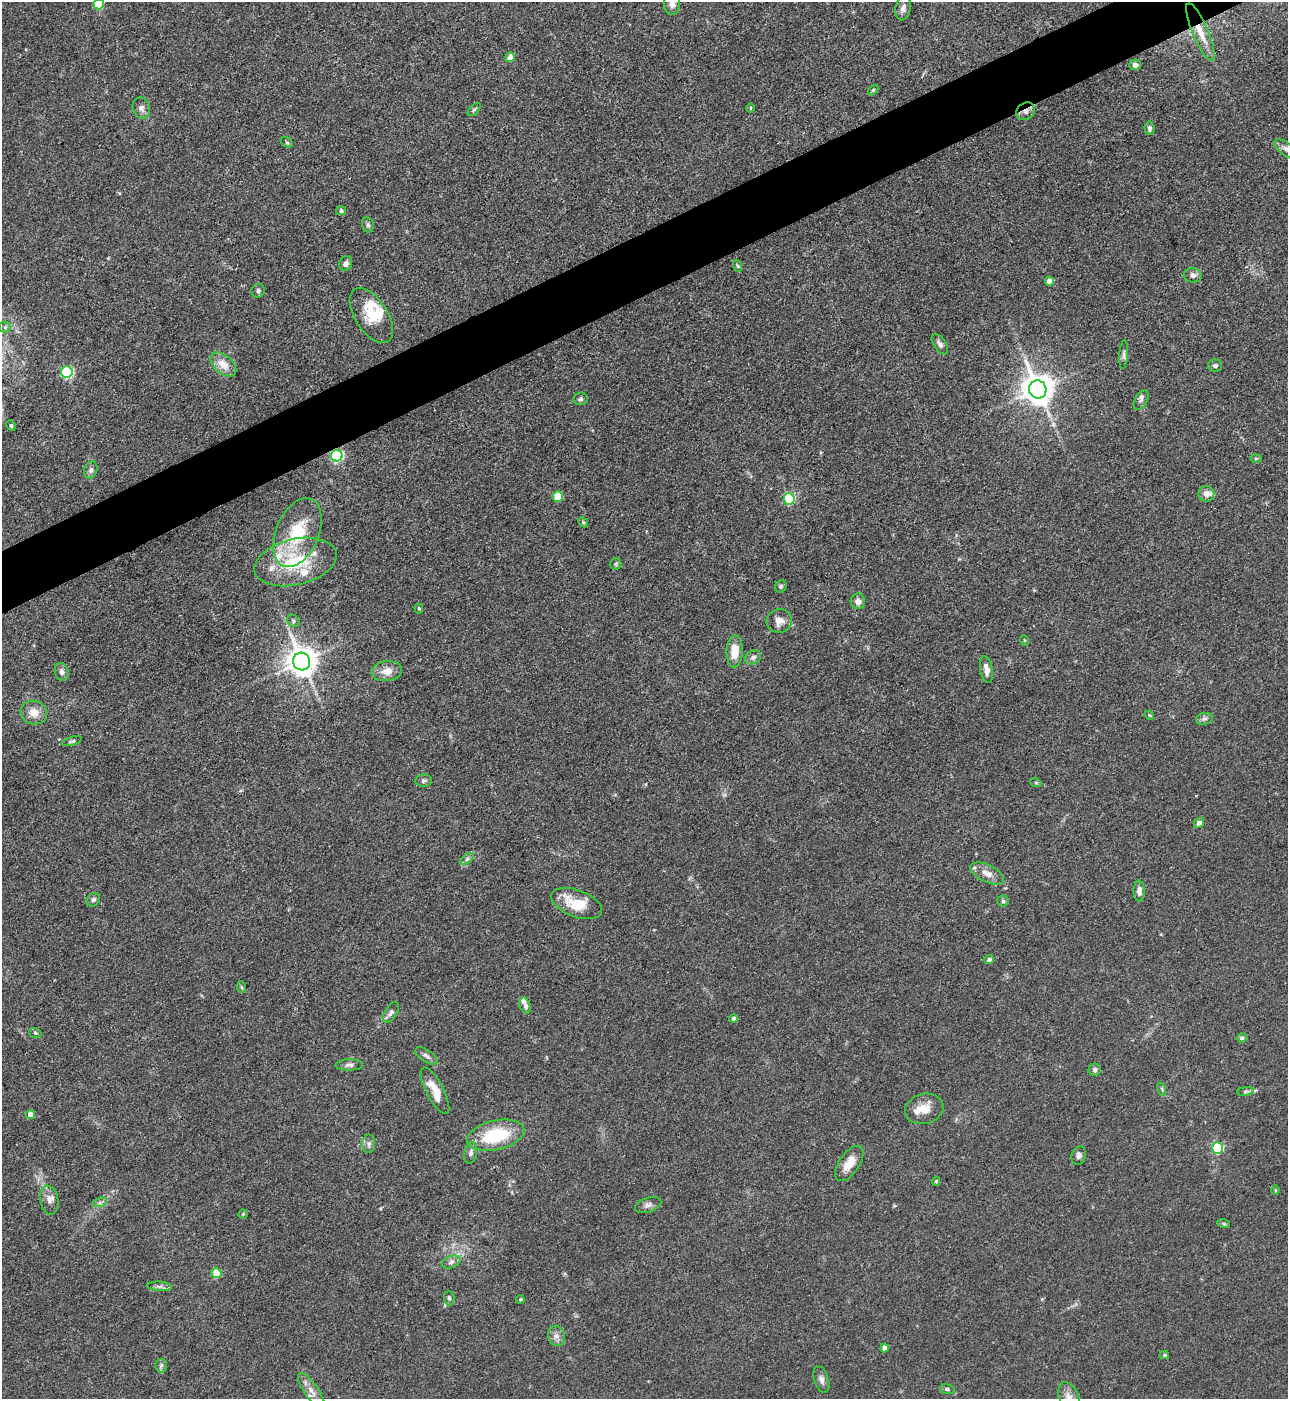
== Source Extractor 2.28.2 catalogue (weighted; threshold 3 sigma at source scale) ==
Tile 10 of 4 x 4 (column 2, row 3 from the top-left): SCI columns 1572-2857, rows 1399-2795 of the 5581 x 5590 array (HDU 1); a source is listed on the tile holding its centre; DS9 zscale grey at full resolution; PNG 1290 x 1401 px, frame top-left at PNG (2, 2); each listed source drawn as its Kron ellipse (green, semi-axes under 4 px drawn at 4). Shown black and unused: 4% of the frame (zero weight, under 3 of 4 exposures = <1% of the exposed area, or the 3 px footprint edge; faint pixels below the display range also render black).
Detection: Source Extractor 2.28.2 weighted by HDU 2 'WHT'; one run over the whole footprint, this tile lists its part. Background 0.0534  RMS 0.0055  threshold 0.0246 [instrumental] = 3 sigma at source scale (4.5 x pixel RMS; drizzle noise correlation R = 1.50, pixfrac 1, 0.05/0.05 arcsec/px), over >= 5 px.
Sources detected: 117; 9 inside a brighter listed object's ellipse — not listed separately; the other 108 listed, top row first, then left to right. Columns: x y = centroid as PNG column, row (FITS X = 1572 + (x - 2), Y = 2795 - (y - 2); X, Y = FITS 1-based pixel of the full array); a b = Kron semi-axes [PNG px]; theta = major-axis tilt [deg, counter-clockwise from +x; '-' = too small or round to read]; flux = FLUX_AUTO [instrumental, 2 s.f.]
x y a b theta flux
99 4 5 5 - 26
672 4 11 8 88 3.2
903 8 12 7 79 3.1
1200 32 31 7 -67 9.1
510 57 5 4 - 6
1135 65 5 5 - 2.7
873 90 6 4 46 0.72
141 108 11 8 -69 2.7
750 108 5 3 - 0.52
474 110 8 4 46 0.98
1026 111 10 8 35 2.6
1149 128 7 5 -85 1.5
287 142 6 4 -32 0.75
1286 149 14 6 -36 2.3
341 211 5 4 - 1.2
368 225 8 5 -76 1.4
346 263 7 6 - 1.9
738 266 6 4 -70 0.77
1193 275 9 7 -8 2.2
1049 281 4 4 - 5.2
258 291 7 6 - 1.3
371 315 31 16 -57 14
5 327 5 5 - 0.9
940 344 12 6 -56 2.2
1124 355 14 4 86 1.4
223 364 15 9 -40 7.5
1215 366 7 6 - 1.4
67 372 6 6 - 66
1038 389 9 8 - 950
581 399 7 6 - 1.2
1141 400 11 6 61 1.8
11 426 5 3 - 0.67
337 456 6 5 - 97
1256 458 6 4 1 0.69
91 470 9 6 71 1.7
1206 494 8 8 - 3
558 497 5 5 - 15
789 499 5 5 - 50
583 522 5 4 - 0.72
297 533 36 21 67 27
295 562 42 23 13 35
616 564 6 5 - 0.83
781 586 6 5 - 1.1
858 601 8 7 - 2.6
419 609 5 4 - 0.83
293 621 7 5 -47 1.1
779 621 12 12 - 4.5
1024 640 5 3 - 0.5
735 651 16 8 88 10
753 657 8 6 28 1.7
302 662 9 8 - 870
986 669 13 6 -79 4
387 671 15 10 8 5.8
62 672 9 6 -75 2
34 712 13 11 -21 6.5
1149 715 5 3 - 0.56
1204 719 8 6 14 1.6
72 741 10 4 17 1
424 781 8 6 5 1.3
1036 783 6 3 -19 0.59
1199 823 5 5 - 2.2
467 859 8 4 37 1.2
987 873 18 8 -26 5.2
1139 891 10 5 -89 2.9
93 900 7 6 - 1.6
1003 901 5 5 - 0.98
577 904 27 13 -21 17
989 960 5 4 - 1.6
241 987 6 4 -88 0.66
525 1005 8 5 -66 2.3
391 1012 11 6 58 1.9
734 1019 4 4 - 2
35 1033 6 4 -21 0.81
1242 1038 5 4 - 1
426 1056 13 6 -33 2.1
349 1065 14 5 1 2
1095 1070 6 6 - 1.8
1162 1089 7 4 -72 0.85
435 1091 26 8 -63 9.4
1245 1091 8 4 9 1.2
924 1109 19 15 15 8.5
30 1114 4 4 - 4.7
496 1135 29 14 13 31
369 1144 9 6 90 1.8
1218 1148 5 5 - 48
471 1153 11 6 78 2.1
1079 1155 9 7 72 1.7
849 1163 20 10 57 7.9
936 1181 5 4 - 0.74
1275 1190 5 3 - 0.46
49 1200 14 9 -78 3.9
100 1202 7 4 19 1.2
648 1205 13 7 18 2.4
243 1214 4 4 - 0.55
1224 1224 6 4 -19 0.79
451 1262 9 6 22 1.9
216 1273 5 5 - 17
159 1286 12 4 -5 2
449 1298 7 5 -89 1.2
520 1299 4 3 - 0.72
556 1336 10 8 -75 2.9
884 1348 4 4 - 3.7
1164 1355 4 4 - 0.7
161 1365 7 5 88 1.2
821 1379 14 7 -73 2.5
947 1389 7 5 -10 1.1
311 1391 21 7 -55 4.4
1069 1398 16 9 -68 4.7
Overlapping masked pixels (flux is a lower limit): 3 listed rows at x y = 1200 32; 1026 111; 337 456
Isophote crosses this tile's border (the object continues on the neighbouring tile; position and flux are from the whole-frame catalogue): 4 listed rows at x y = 99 4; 672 4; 1286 149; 1069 1398